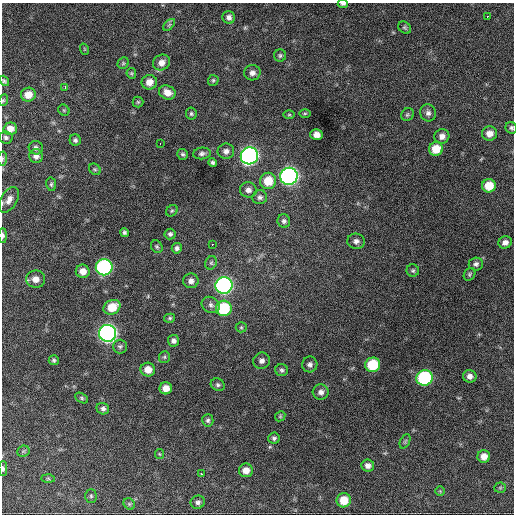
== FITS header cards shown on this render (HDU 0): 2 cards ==
NAXIS1  =                  512 / Axis length
NAXIS2  =                  512 / Axis length

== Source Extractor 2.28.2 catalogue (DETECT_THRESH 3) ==
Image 512 x 512 px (HDU 0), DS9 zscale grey, 1 PNG px = 1 image px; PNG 516 x 516 px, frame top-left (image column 1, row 512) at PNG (2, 3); each listed source drawn as its Kron ellipse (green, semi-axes under 4 px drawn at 4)
Background 1090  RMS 28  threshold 82.9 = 3 sigma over >= 5 px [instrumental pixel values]
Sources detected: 109; all 109 listed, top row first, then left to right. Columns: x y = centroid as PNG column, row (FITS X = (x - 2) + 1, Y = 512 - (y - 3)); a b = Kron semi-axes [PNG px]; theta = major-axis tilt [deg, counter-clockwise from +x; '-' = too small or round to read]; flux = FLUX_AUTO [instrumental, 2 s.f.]
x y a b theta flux
343 4 5 3 - 3600
487 16 3 2 - 2200
229 17 6 6 - 6600
169 25 7 4 45 3100
405 27 7 5 -37 3300
84 49 6 3 -71 1800
280 55 6 6 - 3700
123 63 6 5 - 3000
161 63 9 7 28 12000
131 73 5 4 - 2600
252 73 8 7 - 7800
213 80 5 5 - 3000
4 81 5 4 - 3100
149 82 7 7 - 16000
65 87 4 3 - 5000
167 92 8 6 -24 16000
28 95 7 7 - 20000
3 100 6 4 69 2400
138 102 5 5 - 2700
64 110 6 5 - 2700
305 113 6 4 1 2400
428 113 8 8 - 7700
191 114 6 5 - 3100
289 115 6 4 0 2400
407 115 7 6 - 3500
511 128 6 5 - 3900
10 129 7 6 - 15000
490 133 8 7 - 14000
316 134 6 5 - 12000
442 136 7 7 - 10000
6 138 7 6 - 4300
75 140 5 5 - 4300
160 144 3 2 - 2400
36 148 7 6 - 5300
436 149 7 7 - 34000
226 151 8 7 - 8900
202 153 9 6 6 5500
183 154 5 5 - 3700
36 156 7 6 - 8100
249 156 9 8 - 760000
3 158 7 4 83 2700
213 163 4 4 - 3800
95 169 6 5 - 3100
289 176 9 8 - 780000
268 181 8 8 - 38000
51 184 7 5 -77 3300
489 186 7 6 - 36000
248 190 8 7 - 8900
260 197 7 7 - 5800
9 200 14 8 60 13000
172 211 6 5 - 3000
284 221 6 6 - 5200
124 232 4 4 - 3700
170 234 5 5 - 4200
3 235 7 4 90 4700
356 241 9 7 -7 8100
505 242 7 6 - 9400
212 244 3 2 - 2400
157 247 7 5 -57 3400
177 248 5 5 - 4800
211 263 7 5 64 3700
476 264 7 6 - 5600
104 267 8 8 - 400000
83 271 7 6 - 15000
413 271 6 6 - 3800
469 274 7 5 56 3200
36 279 9 8 - 15000
191 281 7 7 - 8400
224 286 8 8 - 620000
211 305 9 8 - 7200
112 307 9 7 27 37000
224 308 8 7 - 110000
170 318 5 4 - 2900
241 327 5 5 - 2500
107 333 8 8 - 920000
173 341 6 5 - 6200
120 346 7 7 - 4500
164 357 6 5 - 3100
54 360 5 5 - 3700
262 361 8 8 - 8300
310 364 8 7 - 6500
373 365 7 7 - 80000
148 370 7 7 - 20000
282 370 6 6 - 4100
470 376 7 6 - 8800
425 378 8 8 - 230000
218 385 7 6 - 4200
166 388 6 6 - 15000
321 392 8 7 - 8300
82 398 7 4 -28 3300
103 409 6 5 - 5300
280 416 5 4 - 2400
208 420 6 5 - 4400
274 438 5 5 - 4600
405 441 7 4 65 3200
23 451 6 5 - 3000
159 454 5 4 - 2100
484 456 6 6 - 14000
368 466 6 6 - 8200
3 469 7 4 -90 3600
246 470 7 7 - 16000
202 474 3 2 - 4200
48 478 7 4 -1 2800
500 488 5 5 - 2400
440 491 5 5 - 2100
91 496 7 5 -89 3400
344 500 7 7 - 33000
198 502 7 6 - 6200
129 504 6 5 - 2900
At the frame edge (FLAGS 8, measured only in part): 7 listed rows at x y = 343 4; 3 100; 511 128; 3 158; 9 200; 3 235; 3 469